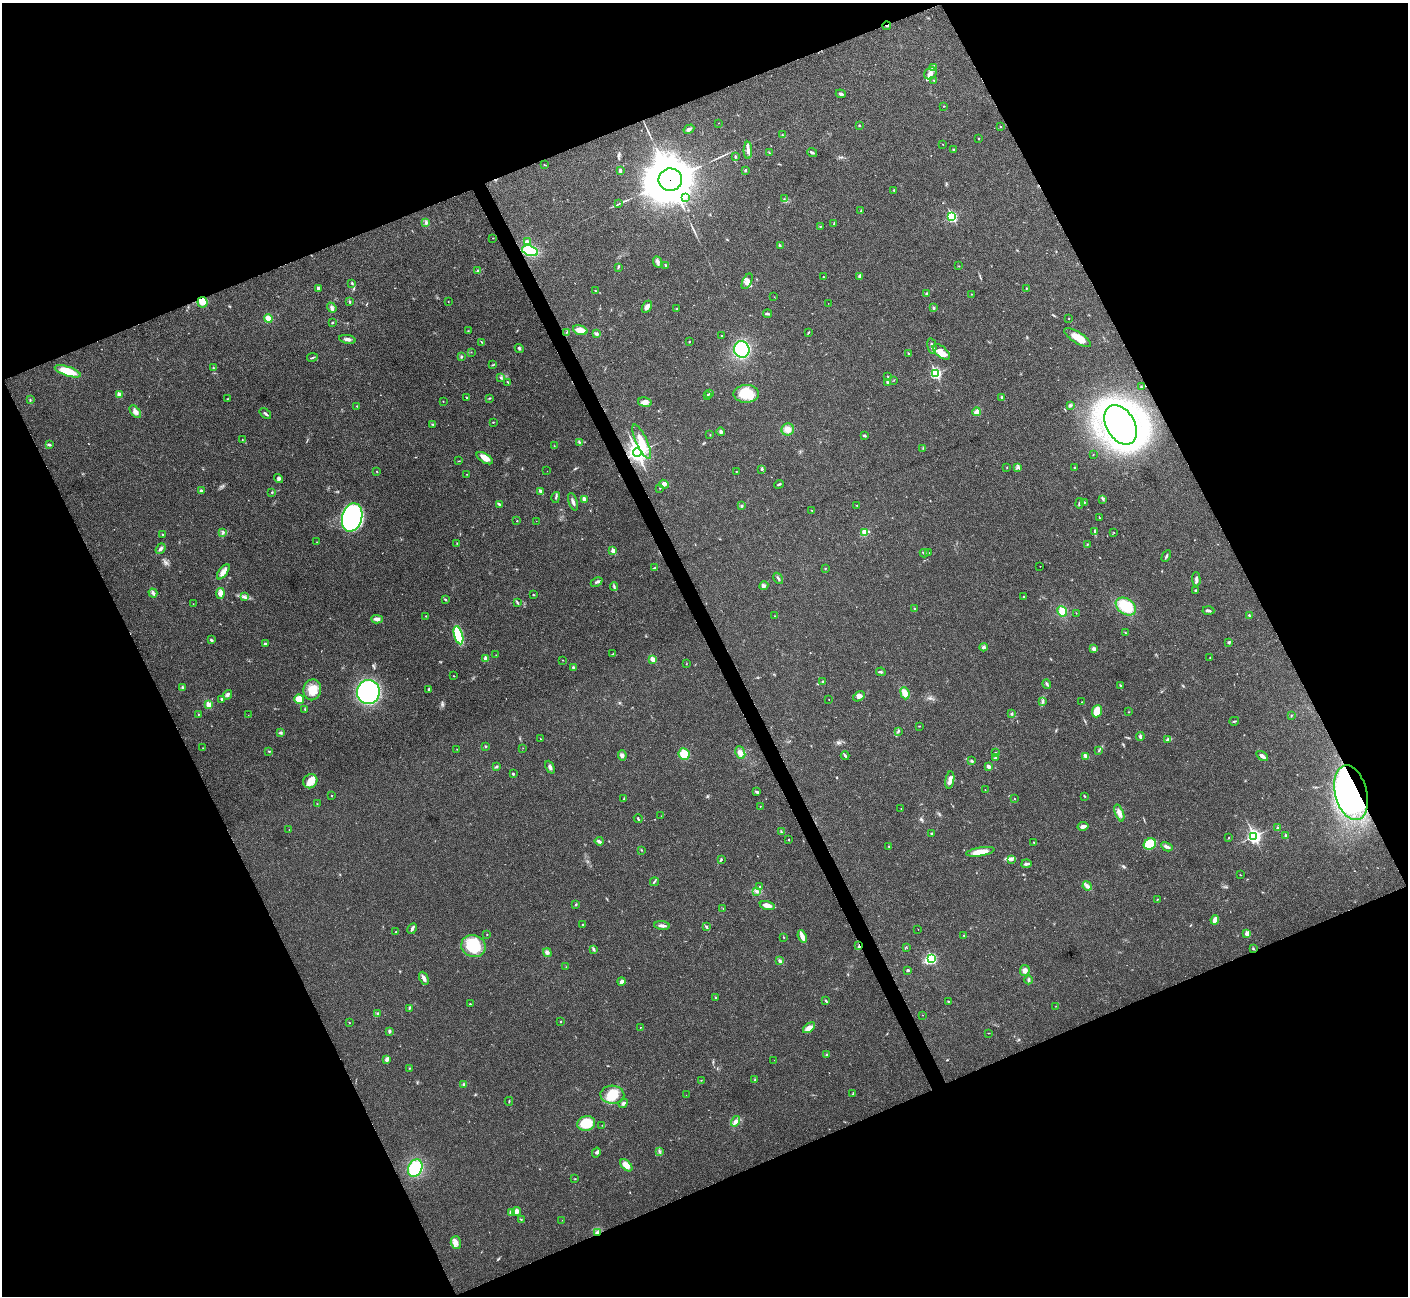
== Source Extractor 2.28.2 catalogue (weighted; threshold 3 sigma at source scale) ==
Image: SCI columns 2-5625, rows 157-5332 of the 5630 x 5621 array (HDU 1 of 3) = the unmasked area's bounding box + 8 px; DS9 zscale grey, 4 x 4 block average (1 PNG px = mean of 4 x 4 image px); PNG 1410 x 1298 px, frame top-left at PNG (2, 3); each listed source drawn as its Kron ellipse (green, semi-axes under 4 px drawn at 4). Shown black and unused: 44% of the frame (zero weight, under 3 of 4 exposures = <1% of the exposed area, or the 3 px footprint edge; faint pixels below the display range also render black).
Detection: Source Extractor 2.28.2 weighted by HDU 2 'WHT'. Background 0.0216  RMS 0.004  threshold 0.018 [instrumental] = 3 sigma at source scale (4.5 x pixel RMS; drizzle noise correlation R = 1.50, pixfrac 1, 0.05/0.05 arcsec/px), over >= 5 px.
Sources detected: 383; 6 coinciding with a brighter row at this scale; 10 inside a brighter listed object's ellipse — not listed separately; the other 367 listed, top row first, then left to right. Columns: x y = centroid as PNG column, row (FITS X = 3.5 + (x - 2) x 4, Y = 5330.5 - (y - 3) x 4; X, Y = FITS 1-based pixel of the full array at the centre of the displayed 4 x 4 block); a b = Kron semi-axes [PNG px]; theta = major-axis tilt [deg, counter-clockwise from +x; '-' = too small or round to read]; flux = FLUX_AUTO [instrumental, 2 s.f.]
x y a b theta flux
887 26 4 2 - 3.6
934 68 4 2 - 3.2
930 73 6 5 - 12
934 80 3 2 - 1.9
841 94 5 3 - 4.2
943 106 2 2 - 1
719 123 2 2 - 0.47
859 125 2 2 - 1.6
1000 127 2 2 - 1.9
689 129 6 2 30 7.2
782 135 3 2 - 1.2
978 138 2 2 - 1.2
943 144 2 2 - 0.78
748 150 8 3 -89 10
954 150 3 2 - 1.7
812 152 5 2 - 4
769 153 3 2 - 1.3
735 157 2 2 - 3.9
545 165 3 2 - 1.3
745 170 2 2 - 2.3
620 171 3 2 - 2.9
670 180 12 11 - 12000
894 190 3 2 - 1.6
686 197 2 2 - 2
784 199 3 2 - 1.2
619 204 2 2 - 0.93
861 211 2 2 - 0.71
952 217 3 2 - 240
426 222 3 3 - 4.6
834 224 2 2 - 1.5
820 226 2 2 - 0.92
493 238 2 2 - 0.73
527 242 3 3 - 8.3
780 246 4 2 - 2.1
530 251 8 5 -18 75
658 262 6 3 -66 6.3
666 265 2 2 - 1.7
959 266 2 2 - 0.65
618 267 4 2 - 2.7
478 271 3 3 - 4.1
860 276 4 3 - 6.7
823 277 2 2 - 1.1
747 281 8 4 64 11
352 283 3 2 - 2.6
318 288 3 2 - 4.8
1026 288 2 2 - 1.5
595 291 2 2 - 1.1
927 294 3 2 - 3.1
972 294 2 2 - 0.61
774 297 2 2 - 0.48
202 302 5 5 - 23
350 302 3 2 - 2
448 302 2 2 - 0.56
828 303 2 2 - 0.57
647 307 6 4 59 8.8
332 308 5 3 - 6.2
934 308 3 2 - 2.9
677 309 3 2 - 1.8
768 314 4 2 - 3
268 318 4 3 - 17
1069 319 2 2 - 1
332 323 2 2 - 1.7
580 330 7 4 -17 23
468 331 2 2 - 1
566 332 2 2 - 0.64
809 332 3 2 - 1.9
596 334 4 3 - 3.3
721 336 3 2 - 1.1
1078 338 15 5 -32 29
347 339 8 3 -10 7.6
482 342 4 2 - 2
689 342 2 2 - 1.1
932 346 8 3 -78 9.7
519 348 4 2 - 3.3
742 349 8 7 - 150
471 352 2 2 - 0.71
941 352 10 5 -39 22
909 353 3 2 - 2
461 356 3 3 - 2.8
312 357 5 2 - 2.4
493 365 3 2 - 1.4
213 368 2 2 - 1.2
68 371 14 4 -18 50
936 373 3 2 - 290
888 377 2 2 - 1
501 378 3 2 - 2.5
894 380 2 2 - 0.88
508 382 3 2 - 1.6
887 382 4 2 - 2.8
1141 387 2 2 - 1.5
709 393 2 2 - 2.2
746 394 12 9 2 61
119 395 2 2 - 25
707 395 3 2 - 2.1
1002 397 2 2 - 3.2
467 398 3 2 - 1.7
489 398 4 2 - 1.9
227 399 2 2 - 0.88
30 400 3 2 - 2.1
443 401 2 2 - 1
645 402 7 4 -8 9.9
1070 405 3 2 - 1.5
357 406 2 2 - 1.7
135 412 7 4 -51 10
977 412 4 3 - 9.9
265 414 6 2 -38 4.5
493 422 2 2 - 1.3
432 424 4 2 - 1.9
1121 425 21 14 -60 1400
788 429 6 6 - 14
721 432 4 3 - 5
710 435 2 2 - 1.1
864 436 2 2 - 3.6
242 439 2 2 - 0.75
579 442 2 2 - 1.7
642 442 19 5 -65 34
49 445 3 2 - 3.9
554 446 2 2 - 0.86
923 448 2 2 - 0.83
637 453 4 4 - 1100
1093 455 2 2 - 0.67
485 458 9 4 -32 20
458 461 3 2 - 1.2
1007 467 2 2 - 0.85
1018 467 3 3 - 3.3
1074 467 2 2 - 1.6
762 469 3 2 - 2.5
377 471 2 2 - 1.1
547 471 2 2 - 0.41
736 472 2 2 - 0.92
467 474 2 2 - 0.71
279 479 5 4 - 4.3
664 484 5 4 - 7.5
779 484 5 2 - 2.9
660 488 2 2 - 1.3
201 491 2 2 - 13
272 492 3 2 - 1.3
541 492 4 2 - 12
556 497 5 2 - 3.4
584 499 3 2 - 13
1103 499 3 2 - 1.7
573 502 9 2 -72 6.9
1084 502 3 2 - 1.9
1080 503 5 2 - 4.2
499 504 4 2 - 4.7
857 505 2 2 - 1.2
741 506 3 2 - 2.5
812 511 4 2 - 1
352 517 14 10 75 220
1099 517 2 2 - 1.3
517 521 2 2 - 1.6
536 521 2 2 - 0.34
1095 532 3 2 - 2.4
1114 532 2 2 - 0.66
222 533 3 2 - 2.7
865 533 4 4 - 17
162 535 2 2 - 1.6
317 542 2 2 - 0.9
457 543 2 2 - 1
1087 545 3 2 - 1.6
161 549 6 3 51 6.5
613 551 2 2 - 30
924 553 4 2 - 3
928 553 3 2 - 1.2
1166 556 6 2 62 3.2
1040 566 2 2 - 0.52
655 568 3 2 - 1.9
825 569 2 2 - 1.1
223 572 9 4 54 12
778 578 6 2 -57 3.5
1196 579 7 3 -89 5.7
597 582 6 2 26 4.7
614 586 4 2 - 3.3
764 586 4 3 - 5.2
1195 590 2 2 - 2.3
153 593 4 3 - 5.7
220 593 5 4 - 10
533 595 2 2 - 1.1
1023 596 2 2 - 1.3
245 597 3 2 - 3.3
445 599 3 2 - 2
517 603 3 2 - 2.2
193 604 2 2 - 0.64
1126 606 11 7 -35 91
915 609 2 2 - 7.6
1208 610 6 2 -4 5.3
1062 611 5 5 - 26
1076 613 2 2 - 0.85
426 616 2 2 - 1.5
775 616 2 2 - 1.7
1249 616 3 2 - 1.3
377 619 6 3 -4 9.2
1125 632 2 2 - 1.3
458 635 9 4 -75 130
211 640 3 2 - 3.3
1228 643 3 3 - 2.3
265 644 3 2 - 3.6
983 647 4 3 - 4.5
1094 649 3 3 - 7.1
613 654 3 2 - 1.4
496 655 2 2 - 0.57
1210 657 2 2 - 1.1
486 659 2 2 - 39
653 659 2 2 - 38
563 660 2 2 - 1.1
686 664 2 2 - 0.65
573 667 3 2 - 2.5
881 672 4 2 - 3.3
454 676 2 2 - 1.1
823 682 3 2 - 2.6
1047 684 5 2 - 3.7
1120 686 3 2 - 1.9
183 688 2 2 - 14
429 689 2 2 - 3.1
312 690 10 8 79 40
368 692 12 11 - 410
905 693 6 4 -69 17
227 695 5 3 - 5.7
859 696 6 4 34 8.3
222 699 3 3 - 2.8
299 699 5 4 - 27
829 699 2 2 - 0.61
1042 701 3 2 - 2.7
1082 702 2 2 - 0.74
208 705 2 2 - 40
305 710 3 2 - 2.2
1097 711 6 4 70 30
1129 712 2 2 - 1
198 714 2 2 - 1.6
1012 714 2 2 - 2.8
248 715 2 2 - 0.5
1291 716 2 2 - 1.5
1234 721 5 2 - 2.1
919 726 3 2 - 1.1
898 731 4 2 - 2.4
280 733 4 2 - 4
1140 736 4 2 - 4.7
540 739 2 2 - 1.1
1168 739 4 2 - 5.4
486 746 2 2 - 1.9
203 748 2 2 - 0.92
523 748 2 2 - 0.62
457 749 2 2 - 0.6
269 751 3 2 - 1.5
1099 751 2 2 - 1.1
996 752 2 2 - 0.65
740 753 7 4 -68 11
684 754 6 5 - 46
622 755 5 3 - 7.7
845 756 4 2 - 3.5
1085 756 3 2 - 3.4
1262 756 6 3 -35 7.3
996 757 3 3 - 3.8
972 761 3 2 - 3.6
988 766 3 2 - 9.3
496 767 3 3 - 2.8
550 767 7 3 -65 6.9
513 774 2 2 - 6.5
950 780 9 4 80 13
310 781 7 6 - 21
985 790 2 2 - 0.63
757 792 4 3 - 3.5
1351 793 28 16 -76 700
332 796 2 2 - 2.4
1084 796 3 2 - 1.8
624 799 3 2 - 1.7
1014 799 2 2 - 1.7
317 804 2 2 - 0.9
760 806 2 2 - 0.72
901 809 2 2 - 0.99
1119 813 9 4 -69 12
661 816 2 2 - 0.67
638 819 4 2 - 2.8
1083 826 5 3 - 9.8
1278 828 3 2 - 3.5
289 830 2 2 - 0.96
781 832 3 2 - 1.9
932 833 3 2 - 1.6
1254 836 3 3 - 550
1285 836 3 2 - 2.1
1229 838 2 2 - 1
789 840 2 2 - 1.4
599 841 4 2 - 6.9
1034 842 2 2 - 1.4
1150 844 6 5 - 60
889 846 2 2 - 3.6
1167 847 6 3 -27 6.9
641 850 2 2 - 1.2
980 852 14 4 9 29
721 859 3 2 - 2.9
1012 859 3 2 - 2.4
1026 864 5 2 - 6.3
1240 875 2 2 - 0.82
654 882 4 2 - 2.5
1087 886 5 3 - 5.8
760 887 2 2 - 1.1
757 892 2 2 - 1.4
1157 899 2 2 - 1.3
576 904 3 2 - 1.7
767 905 7 3 -13 21
723 909 2 2 - 0.69
1215 920 5 3 - 20
582 925 2 2 - 1.3
662 926 8 2 -5 8.1
706 926 4 2 - 2.5
412 929 6 2 61 5.9
918 929 2 2 - 0.53
396 932 2 2 - 1.7
1247 933 2 2 - 33
487 934 2 2 - 1.3
802 936 6 2 -68 25
964 936 2 2 - 1.6
784 937 2 2 - 1.2
473 946 12 11 - 83
859 946 4 2 - 3.1
907 948 2 2 - 0.67
593 949 4 2 - 3.4
1253 949 3 2 - 1.7
547 953 4 3 - 6
932 959 3 3 - 150
780 961 4 2 - 3.2
566 967 2 2 - 0.64
908 970 2 2 - 3.5
1025 970 5 5 - 8.8
424 978 7 3 -66 9.7
1029 980 4 2 - 3.7
621 981 4 3 - 6.7
716 997 2 2 - 3.4
826 1001 3 2 - 2.4
948 1001 2 2 - 2.9
470 1004 2 2 - 1.4
1056 1006 2 2 - 0.5
409 1008 3 2 - 2.3
378 1013 2 2 - 3.3
923 1015 2 2 - 0.56
560 1022 2 2 - 1.2
350 1023 2 2 - 0.79
640 1028 2 2 - 0.65
809 1028 7 3 36 16
390 1031 3 2 - 4.1
988 1033 4 2 - 1.1
827 1055 3 2 - 3.4
387 1059 4 2 - 8.8
774 1060 2 2 - 0.4
409 1068 2 2 - 1.1
701 1080 2 2 - 1
755 1080 2 2 - 1.4
464 1084 3 2 - 2.3
853 1094 3 2 - 2.4
612 1095 12 9 -3 45
686 1095 2 2 - 0.49
509 1101 4 2 - 1.7
623 1103 5 3 - 4.3
736 1121 5 4 - 9.3
586 1123 9 7 16 66
602 1125 2 2 - 1
659 1151 2 2 - 1
596 1152 5 3 - 3.9
626 1165 7 4 -45 22
415 1168 9 6 62 110
575 1179 2 2 - 0.69
516 1212 4 4 - 11
511 1213 2 2 - 19
521 1219 2 2 - 1.2
562 1220 2 2 - 0.56
598 1232 4 2 - 3.7
456 1243 6 5 - 11
Overlapping masked pixels (flux is a lower limit): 7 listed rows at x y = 887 26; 670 180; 202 302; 637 453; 1351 793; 859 946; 598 1232
Diffuse or blended objects may show on this block-average render without a row.